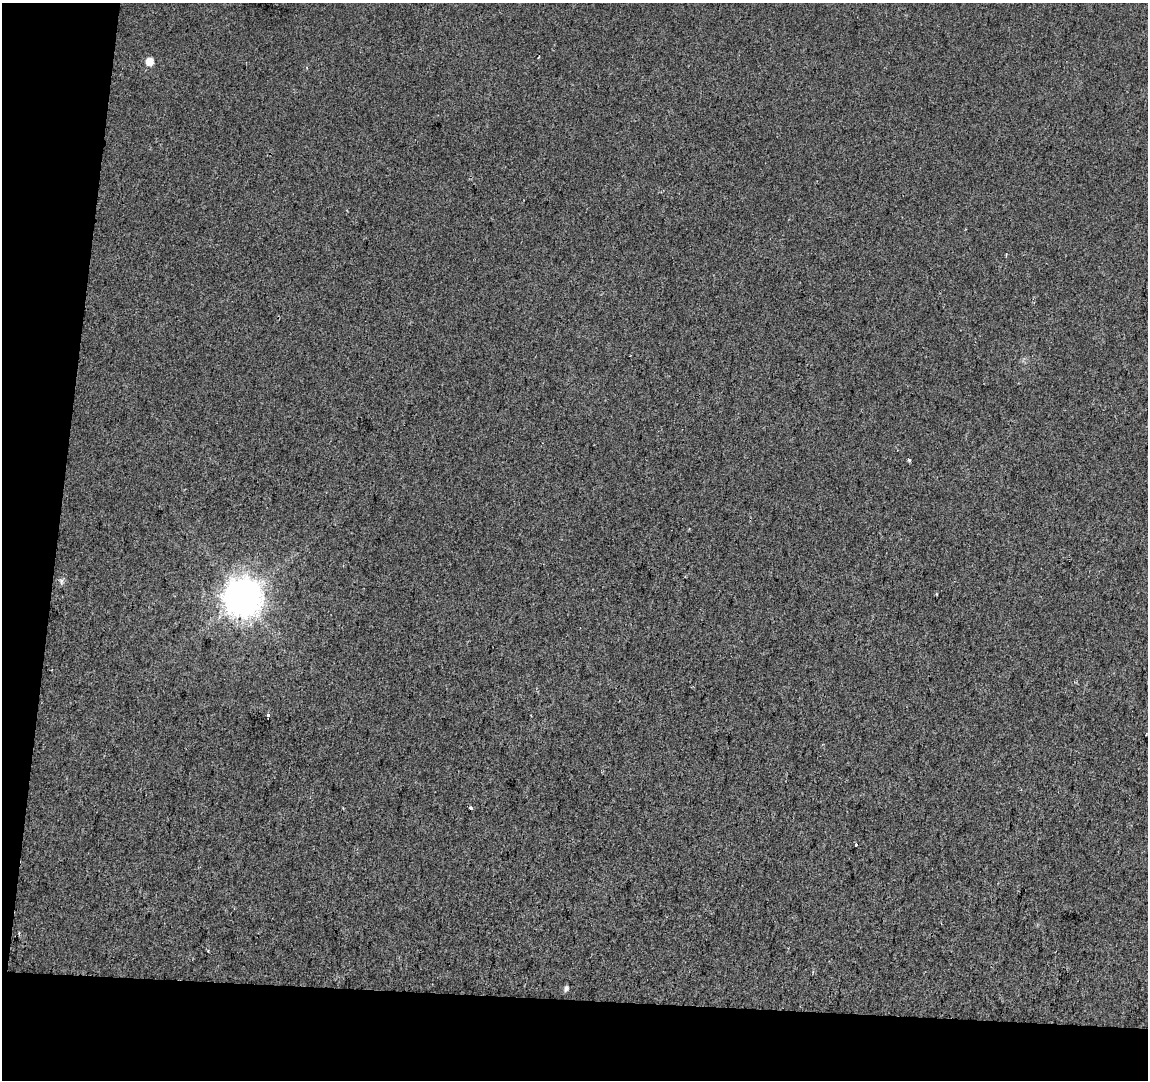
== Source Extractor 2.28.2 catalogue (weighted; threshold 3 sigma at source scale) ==
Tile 3 of 2 x 2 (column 1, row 2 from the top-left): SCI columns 1-1146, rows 128-1205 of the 2293 x 2396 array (HDU 1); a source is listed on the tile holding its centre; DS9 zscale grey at full resolution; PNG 1150 x 1082 px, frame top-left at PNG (2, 3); no overlay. Shown black and unused: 12% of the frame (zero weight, under 2 of 3 exposures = <1% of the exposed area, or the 3 px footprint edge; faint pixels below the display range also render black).
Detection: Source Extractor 2.28.2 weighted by HDU 2 'WHT'; one run over the whole footprint, this tile lists its part. Background 0.013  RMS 0.0088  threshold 0.0396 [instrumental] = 3 sigma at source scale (4.5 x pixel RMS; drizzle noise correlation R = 1.50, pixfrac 1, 0.0396/0.0396 arcsec/px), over >= 5 px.
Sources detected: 10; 2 cosmic-ray / hot-pixel residue — not listed; the other 8 listed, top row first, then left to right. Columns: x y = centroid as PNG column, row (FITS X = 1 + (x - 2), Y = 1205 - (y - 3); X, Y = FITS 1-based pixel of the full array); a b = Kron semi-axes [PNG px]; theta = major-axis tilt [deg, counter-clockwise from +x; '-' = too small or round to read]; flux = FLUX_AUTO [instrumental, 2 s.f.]
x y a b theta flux
149 61 6 6 - 10
909 460 3 3 - 3.2
61 581 9 5 -74 2.3
242 597 12 11 - 1800
268 715 4 3 - 7.1
470 808 3 3 - 1.4
856 845 3 3 - 2.7
566 988 7 5 66 2.7